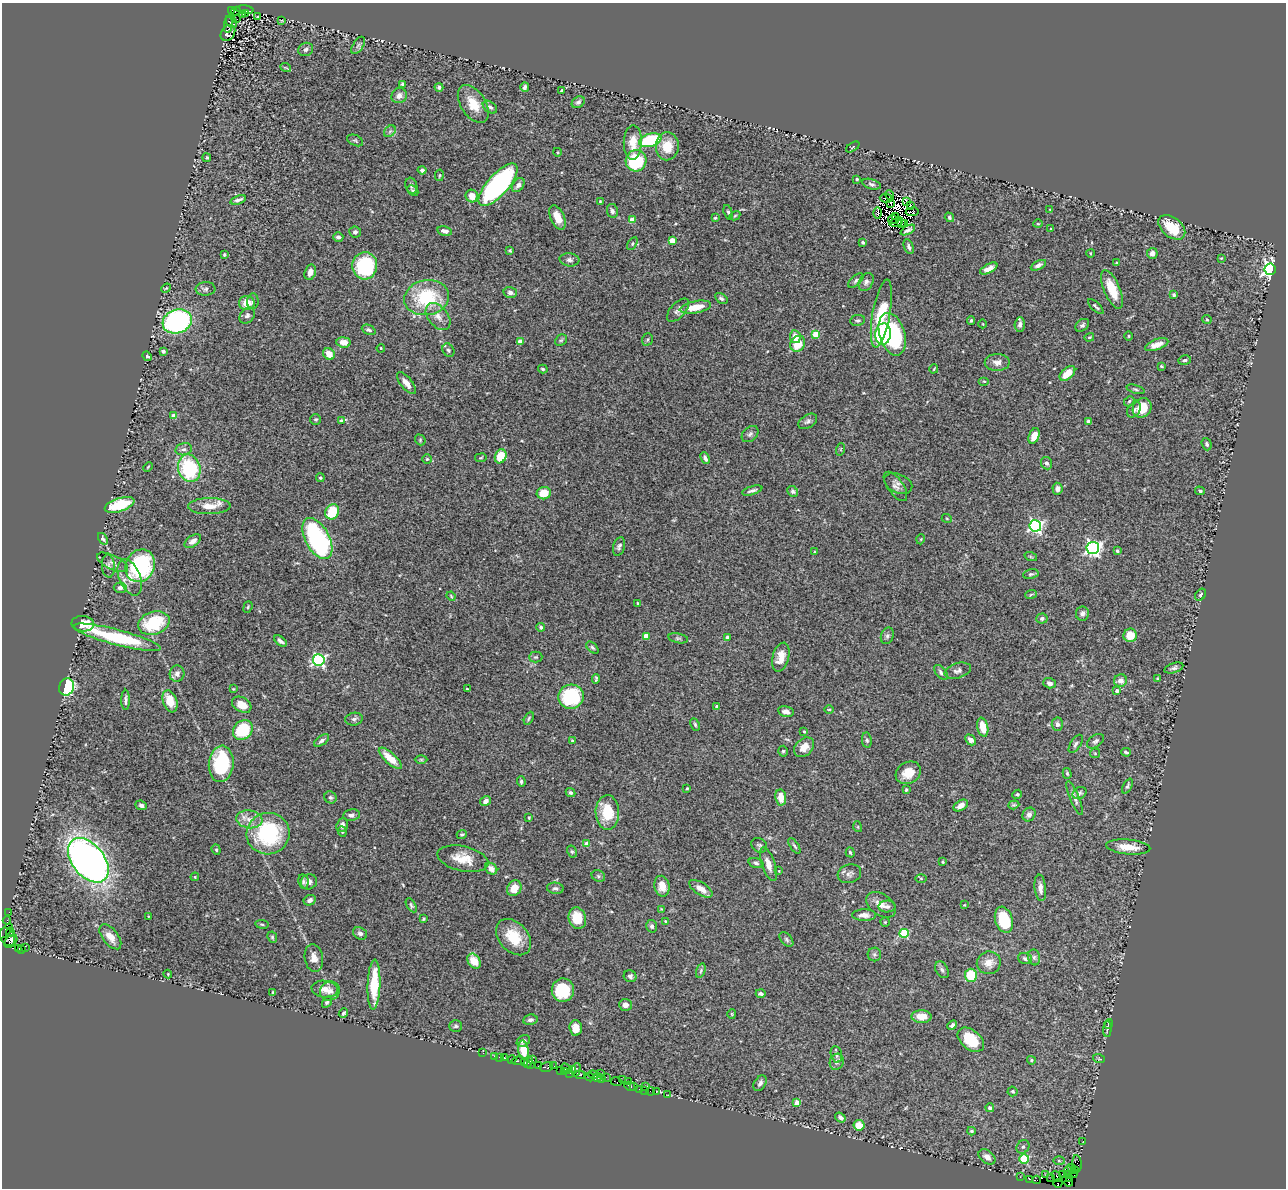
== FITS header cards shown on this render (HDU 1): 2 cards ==
NAXIS1  =                 1284
NAXIS2  =                 1186

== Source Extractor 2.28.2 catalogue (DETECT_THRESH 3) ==
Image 1284 x 1186 px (HDU 1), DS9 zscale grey, 1 PNG px = 1 image px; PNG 1288 x 1190 px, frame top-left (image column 1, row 1186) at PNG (2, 3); each listed source drawn as its Kron ellipse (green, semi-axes under 4 px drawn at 4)
Background 0.701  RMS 0.034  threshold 0.102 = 3 sigma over >= 5 px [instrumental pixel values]
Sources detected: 432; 6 with non-positive FLUX_AUTO (blend fragments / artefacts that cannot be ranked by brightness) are neither listed nor drawn; the other 426 listed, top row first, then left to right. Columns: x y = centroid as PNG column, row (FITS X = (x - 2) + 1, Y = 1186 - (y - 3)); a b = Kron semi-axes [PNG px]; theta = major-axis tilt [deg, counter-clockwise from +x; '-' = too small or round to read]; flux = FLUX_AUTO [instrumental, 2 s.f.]
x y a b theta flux
231 10 4 3 - 350
245 10 9 3 -7 210
236 11 5 4 - 63
245 13 3 2 - 22
242 15 3 2 - 47
257 16 3 2 - 2.9
237 19 2 2 - 6.8
281 20 3 2 - 1.4
231 22 7 5 -51 3.4
228 25 8 4 82 0.33
228 33 8 6 55 6.8
358 45 10 5 57 5.6
306 49 7 6 - 7.9
286 68 5 3 - 2.2
403 84 4 3 - 4.6
439 87 4 4 - 5.7
525 87 5 4 - 5.4
562 91 4 4 - 4.4
399 96 8 7 - 12
578 102 7 5 36 6.6
473 104 21 12 -57 43
490 107 8 5 -36 6.4
390 131 6 5 - 5.8
355 140 8 5 -23 3.6
650 140 11 6 15 170
633 142 17 9 89 37
667 146 14 11 86 51
853 147 7 3 34 2.2
557 152 4 3 - 1.9
207 158 4 4 - 3.5
636 161 11 10 - 120
422 170 4 4 - 5.7
439 175 6 3 81 2.4
857 179 4 3 - 3.3
871 184 9 5 -16 5.8
498 185 27 10 48 410
518 185 8 5 52 9
411 186 8 5 -71 5.6
413 191 6 4 -45 4.2
890 195 5 2 - 7.7
472 196 6 6 - 21
886 198 6 2 -8 6.5
238 200 8 3 19 7.3
600 201 4 4 - 1.8
906 201 3 3 - 12
891 204 3 2 - 2.5
910 206 3 3 - 30
1050 209 3 2 - 1.5
612 211 7 5 -79 6.5
728 212 7 4 -73 4.4
912 212 6 3 7 1.5
878 213 6 2 -88 4.3
735 216 6 4 30 2.7
557 217 13 7 -65 29
896 217 3 2 - 3.2
949 217 5 4 - 3.5
715 218 3 3 - 2.6
893 219 4 2 - 2.2
632 220 4 4 - 35
896 222 7 3 17 7
902 224 3 2 - 3.6
905 224 4 3 - 0.56
1038 224 5 3 - 2.1
1172 227 15 9 -38 63
1051 229 4 3 - 1.6
908 230 8 3 28 6.1
445 231 7 4 -11 11
355 232 6 5 - 6.7
338 237 5 4 - 6
672 240 4 4 - 41
863 243 4 3 - 4.2
632 244 7 4 60 3.8
909 247 8 4 -69 6.2
510 250 4 3 - 3
1090 253 4 3 - 1.7
1152 253 5 5 - 12
224 255 4 3 - 3.1
1221 258 3 3 - 1.9
569 260 10 6 -6 7.8
1117 263 3 3 - 2.5
1038 265 8 4 27 6.7
365 266 13 12 - 190
989 269 9 4 27 14
1270 269 6 5 - 760
310 272 8 5 74 14
856 281 9 5 43 5
866 282 9 7 62 8.4
166 288 5 4 - 2.3
206 289 10 7 3 7.5
1112 289 21 8 -67 47
510 292 7 5 -14 8
1174 295 4 3 - 4.2
427 298 22 17 9 150
721 298 7 4 -32 4.8
253 301 7 6 - 4.9
247 303 8 7 - 25
1096 306 10 3 -44 4.3
695 307 16 6 11 45
678 310 14 7 48 11
881 313 34 9 80 130
247 315 9 6 51 7.3
438 316 15 9 -51 21
1207 319 5 3 - 2.1
858 320 7 5 7 4.7
971 320 4 3 - 3.9
177 321 15 11 18 440
983 324 4 3 - 1.5
1020 324 7 5 86 9.9
1082 325 8 5 40 5.1
369 330 7 4 -24 5.4
816 334 4 4 - 51
883 334 11 8 82 130
892 334 22 12 -73 260
1129 336 4 3 - 2.1
795 337 6 5 - 19
1089 337 5 3 - 2.9
647 339 6 5 - 3.9
561 340 6 5 - 3.9
520 341 4 4 - 28
344 342 7 5 -7 22
798 344 8 7 - 47
1157 345 12 5 20 19
381 348 4 3 - 2.3
448 350 7 5 -60 5.3
163 351 4 3 - 8.4
329 354 6 5 - 24
147 356 5 4 - 5.7
1185 360 6 4 15 3.7
997 362 12 8 0 14
1161 366 4 3 - 2.5
543 369 5 3 - 3.3
934 369 4 2 - 1.9
1067 373 9 5 40 30
984 381 5 3 - 2.2
406 383 13 6 -51 16
1136 389 9 4 -18 4
1129 401 6 4 47 3
1142 408 10 9 - 36
1134 410 8 6 52 6.6
174 416 4 4 - 20
316 419 5 5 - 3.7
341 420 4 3 - 3.1
808 421 10 6 32 7
1088 421 4 3 - 5.7
750 434 9 6 43 7.4
1034 436 8 5 67 22
420 440 6 5 - 3.3
1207 444 6 5 - 4.5
184 449 8 6 12 7.2
841 449 6 4 71 3.1
501 456 7 5 69 54
481 458 6 3 9 1.9
705 458 6 3 -66 7.8
427 459 4 4 - 2.8
1046 463 6 5 - 6.2
148 467 5 3 - 2
189 468 14 11 -74 180
320 478 4 4 - 3
898 483 15 9 -24 12
895 486 17 7 -55 12
1057 489 6 5 - 8
752 490 10 3 16 6.1
793 491 6 5 - 4.5
1200 491 5 4 - 4.1
544 493 7 6 - 37
120 505 15 6 18 100
209 506 21 8 1 32
332 512 8 6 60 65
947 519 5 3 - 2.1
1035 526 6 6 - 490
103 539 6 4 -56 5.2
317 539 22 12 -62 360
921 539 5 3 - 1.8
193 541 9 5 34 12
619 547 10 5 73 6.4
1093 548 6 6 - 680
1117 551 4 3 - 4.9
814 552 4 3 - 1.9
1031 557 6 4 -19 3.1
113 562 17 7 -26 12
108 566 11 6 -85 8.7
140 566 17 14 66 270
1031 574 8 5 10 4.8
130 577 19 10 -67 29
120 588 6 5 - 7.4
1031 594 6 3 20 2.8
1201 595 6 5 - 4.2
451 596 5 3 - 2.3
638 604 4 3 - 3.5
248 607 6 4 69 2.9
1082 613 7 6 - 7.2
1042 618 5 5 - 6.5
154 623 16 11 17 120
83 624 11 7 -3 37
541 627 4 4 - 5.6
1130 635 7 6 - 34
646 636 4 4 - 28
887 636 8 6 71 5.9
117 637 45 7 -15 190
727 637 4 3 - 5.4
678 638 10 5 -11 5.6
280 641 7 3 -38 7.2
592 648 7 4 -44 4.3
536 657 6 5 - 3.9
781 657 15 8 75 26
319 660 6 5 - 430
1174 668 10 5 17 6.2
958 671 13 7 17 9.5
941 672 9 5 -49 5.5
177 674 8 7 - 10
596 679 5 3 - 3.4
1158 679 4 3 - 2.4
1121 681 6 6 - 15
1050 683 6 5 - 9.3
67 687 9 7 67 190
233 689 4 4 - 1.8
467 689 3 3 - 2.5
1117 691 4 4 - 6.6
571 697 13 12 - 160
126 700 10 4 89 6.3
170 701 11 7 -71 41
242 705 10 7 -30 28
716 706 4 3 - 2.4
829 709 5 3 - 2.3
786 712 8 5 -12 11
529 718 7 4 61 3.5
354 719 9 6 9 6.4
1057 724 6 5 - 6.9
695 725 6 4 -64 3.9
983 727 9 5 -77 36
243 730 11 9 46 100
804 731 3 2 - 2.8
322 740 8 4 34 7.3
572 740 4 4 - 2.6
867 740 8 5 -82 4.8
971 740 6 4 -48 11
1095 741 9 6 35 6.1
1076 744 10 5 58 6.2
804 747 11 8 42 21
783 751 5 4 - 4.2
1126 752 5 2 - 3.4
1095 753 5 5 - 2.9
390 758 14 5 -42 40
421 760 6 4 0 3.4
221 764 18 12 84 170
908 773 13 10 29 36
1067 773 5 4 - 3.2
521 781 5 4 - 4.7
1127 786 8 4 64 4.5
687 788 4 3 - 2.3
906 790 4 3 - 3.3
570 793 5 4 - 4.2
1079 793 7 5 29 5.3
1017 794 5 4 - 3.1
330 797 6 5 - 4.6
781 797 8 5 -81 30
1075 798 18 4 -68 10
486 801 6 5 - 11
141 805 6 4 -24 7.3
961 805 8 5 32 15
1014 805 6 4 18 2.9
607 812 17 11 -89 71
351 815 8 6 10 7.9
1029 815 7 6 - 8.2
529 818 4 3 - 2.4
249 819 13 9 -8 22
342 825 7 5 71 9
858 827 5 3 - 2.1
342 832 5 4 - 2.8
268 834 21 20 - 220
462 834 5 4 - 3.6
587 844 4 4 - 31
759 845 8 6 -35 5.3
794 846 9 4 -55 4.7
1128 847 22 7 -5 39
216 850 5 4 - 3.4
572 852 6 4 -62 3.4
850 852 5 4 - 3.8
463 859 26 12 -13 46
88 860 25 16 -51 1500
943 862 4 3 - 2.6
756 863 7 4 -16 5.6
768 864 17 6 -71 23
491 869 7 5 -41 16
779 871 3 3 - 1.5
849 874 12 9 17 10
598 876 7 5 -24 4.5
195 877 4 3 - 2.4
921 878 5 3 - 2.2
303 882 7 5 -80 5.1
309 882 8 7 - 12
662 886 10 7 -79 25
514 888 8 7 - 33
555 888 8 6 -6 6.1
1040 888 13 5 -84 13
701 889 13 6 -33 22
310 900 6 5 - 7.9
411 905 8 4 -59 4.2
881 905 16 10 -34 20
964 905 3 2 - 1.6
887 907 8 6 4 7
661 909 4 3 - 1.8
9 912 2 2 - 6.1
864 915 12 5 -1 13
148 916 3 2 - 1.6
577 918 11 8 -75 51
424 919 3 3 - 2.5
7 920 4 2 - 23
1004 920 13 8 -73 99
665 921 3 2 - 1.7
885 922 4 4 - 2.6
262 924 7 3 -9 3
652 926 6 5 - 5.6
6 931 9 4 49 86
10 932 4 3 - 39
360 933 7 6 - 7
904 933 5 4 - 110
7 937 10 7 -60 190
110 937 14 7 -52 24
272 937 6 4 -65 3.5
513 937 20 14 -48 66
786 939 8 5 -47 5.3
11 941 7 5 46 290
25 948 2 2 - 4.7
19 949 3 3 - 11
22 949 3 2 - 32
874 954 7 7 - 4.9
1034 957 8 6 -76 5.9
314 958 14 9 -81 16
1025 959 7 5 -19 5.1
474 961 8 6 -55 42
989 963 12 11 - 23
942 970 9 6 -60 5.5
701 971 7 4 71 4.1
168 974 4 4 - 2
971 975 6 6 - 80
630 976 6 6 - 5.8
374 985 25 6 88 75
325 989 13 8 -6 17
563 990 12 11 - 110
330 991 10 9 - 12
273 992 3 3 - 2.7
761 994 5 3 - 5.7
327 1002 6 4 60 4.7
625 1005 6 6 - 10
343 1013 5 4 - 3.9
732 1014 5 3 - 2.1
921 1017 10 6 -2 27
530 1020 7 5 8 6
1108 1024 5 3 - 2.4
952 1025 5 4 - 5.9
456 1026 6 6 - 4.9
576 1028 8 6 -87 26
1107 1029 8 3 85 3.4
971 1040 15 9 -39 73
523 1041 7 5 31 6.3
523 1050 9 5 -79 43
483 1053 3 2 - 9.6
836 1054 8 5 -78 7.3
494 1056 3 2 - 10
499 1057 3 2 - 13
504 1058 4 3 - 78
1099 1059 6 3 -18 2.8
512 1060 4 2 - 4.3
533 1060 2 2 - 5.2
1031 1060 4 4 - 3.8
518 1061 6 3 9 51
524 1062 3 2 - 16
528 1062 6 3 65 33
837 1062 8 6 71 6.8
531 1064 3 2 - 25
539 1066 4 3 - 24
554 1066 2 2 - 34
546 1067 7 4 13 91
566 1069 6 3 -60 82
572 1070 3 3 - 40
576 1070 7 3 75 110
561 1071 3 3 - 44
564 1072 4 2 - 56
570 1073 3 2 - 62
601 1074 3 2 - 9.6
580 1075 5 2 - 100
593 1075 5 3 - 70
590 1077 5 3 - 58
597 1077 5 4 - 74
606 1077 2 2 - 22
602 1079 4 2 - 20
622 1080 2 2 - 28
629 1081 3 2 - 20
616 1082 6 4 -11 36
760 1083 8 5 58 7.5
630 1086 6 3 -28 63
634 1087 3 3 - 31
645 1087 3 2 - 54
639 1089 3 2 - 30
644 1090 3 2 - 7.9
650 1091 4 2 - 17
1013 1091 5 5 - 3.5
656 1092 4 3 - 18
668 1095 2 2 - 10
797 1103 4 4 - 32
990 1108 4 4 - 7.6
840 1117 6 4 -36 7.4
859 1125 5 5 - 35
971 1131 4 3 - 3.2
1083 1141 2 2 - 4
1023 1147 7 6 - 5.9
987 1157 9 6 -38 17
1024 1159 5 5 - 130
1059 1161 5 3 - 2.9
1077 1164 8 4 -85 87
1071 1167 3 3 - 210
1069 1170 4 4 - 110
1075 1170 4 3 - 25
1073 1174 4 2 - 14
1046 1175 4 3 - 2.4
1063 1175 3 2 - 30
1067 1175 3 3 - 390
1020 1177 2 2 - 12
1057 1177 6 4 -43 420
1051 1178 3 2 - 6.8
1070 1178 3 3 - 81
1030 1179 3 2 - 9.3
1037 1180 4 2 - 20
1069 1182 4 3 - 91
1058 1183 5 3 - 92
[6 non-positive-flux detections neither listed nor drawn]